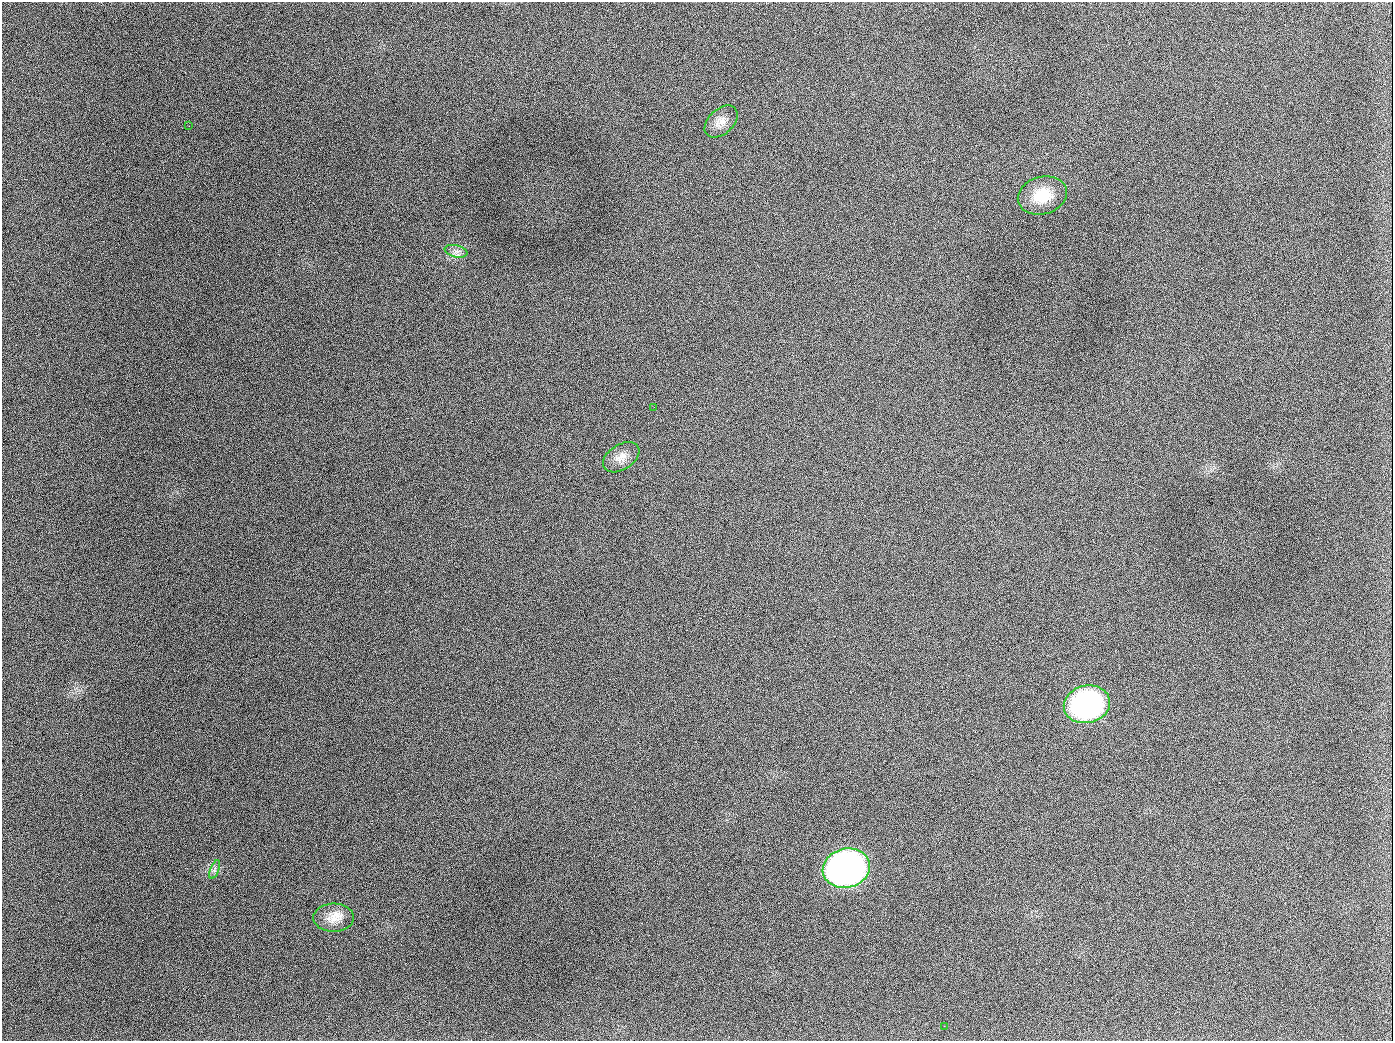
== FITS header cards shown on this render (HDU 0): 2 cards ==
NAXIS1  =                 1391
NAXIS2  =                 1039

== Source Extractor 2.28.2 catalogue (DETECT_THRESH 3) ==
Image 1391 x 1039 px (HDU 0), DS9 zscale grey, 1 PNG px = 1 image px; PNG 1395 x 1043 px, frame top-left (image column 1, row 1039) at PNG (2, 2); each listed source drawn as its Kron ellipse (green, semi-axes under 4 px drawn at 4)
Background 2410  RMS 90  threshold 271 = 3 sigma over >= 5 px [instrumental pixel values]
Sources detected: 11; all 11 listed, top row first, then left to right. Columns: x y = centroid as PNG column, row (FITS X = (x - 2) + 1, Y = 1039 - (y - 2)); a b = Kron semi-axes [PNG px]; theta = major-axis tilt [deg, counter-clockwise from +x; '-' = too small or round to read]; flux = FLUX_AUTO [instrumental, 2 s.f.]
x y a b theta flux
721 122 19 12 44 6.5e+04
189 126 3 2 - 5.6e+03
1042 195 25 18 16 1.9e+05
456 251 11 6 -13 2.8e+04
654 407 2 2 - 3.4e+03
621 457 20 12 33 7.0e+04
1087 704 23 18 13 1.4e+06
846 868 24 19 14 3.1e+06
215 870 10 3 69 1.2e+04
334 918 20 14 0 9.3e+04
944 1026 2 2 - 4.1e+03